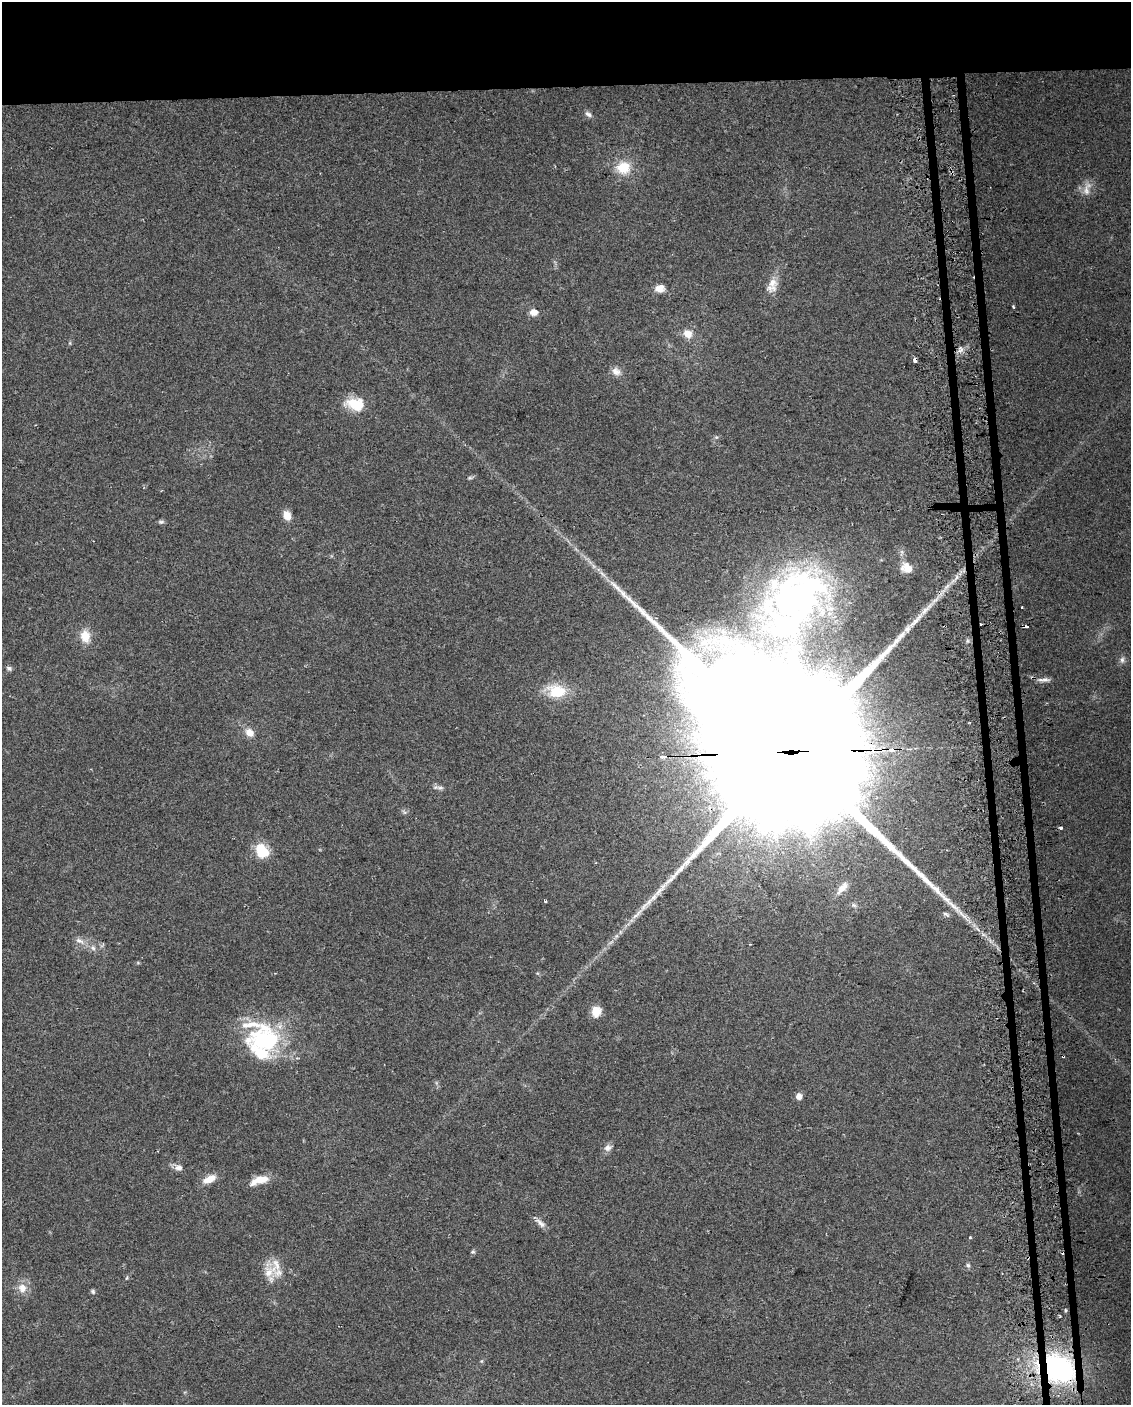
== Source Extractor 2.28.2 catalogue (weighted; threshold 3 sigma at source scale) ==
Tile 2 of 4 x 3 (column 2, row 1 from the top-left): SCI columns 1161-2289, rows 2854-4256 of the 4578 x 4261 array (HDU 1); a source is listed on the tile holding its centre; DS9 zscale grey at full resolution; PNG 1133 x 1407 px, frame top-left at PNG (2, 2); no overlay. Shown black and unused: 7% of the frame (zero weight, under 2 of 3 exposures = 2% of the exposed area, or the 3 px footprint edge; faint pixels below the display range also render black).
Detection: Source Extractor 2.28.2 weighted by HDU 2 'WHT'; one run over the whole footprint, this tile lists its part. Background 0.102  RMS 0.01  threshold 0.045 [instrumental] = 3 sigma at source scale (4.5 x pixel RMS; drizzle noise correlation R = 1.50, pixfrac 1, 0.0396/0.0396 arcsec/px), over >= 5 px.
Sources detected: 74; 2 inside a brighter object's white glare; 5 cosmic-ray / hot-pixel residue — not listed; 8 inside a brighter listed object's ellipse — not listed separately; the other 59 listed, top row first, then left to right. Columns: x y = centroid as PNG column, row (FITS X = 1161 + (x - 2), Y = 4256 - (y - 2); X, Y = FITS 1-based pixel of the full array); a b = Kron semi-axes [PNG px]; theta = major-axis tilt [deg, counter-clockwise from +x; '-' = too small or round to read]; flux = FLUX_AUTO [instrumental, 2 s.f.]
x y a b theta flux
588 114 10 6 -36 3.3
623 168 16 15 - 23
1086 191 16 9 -88 8.6
772 283 15 14 - 12
660 288 12 9 13 8.2
1013 307 3 3 - 1.1
533 312 8 7 - 8.4
688 334 12 10 -42 10
70 343 6 4 90 1.2
960 350 8 6 78 3.7
616 371 13 10 -31 6.8
355 404 21 14 -13 26
716 437 5 5 - 1.5
470 478 9 4 11 1.8
287 515 10 7 -68 11
161 522 9 5 0 2
907 568 12 9 -31 14
602 574 12 4 -48 4.5
798 599 96 66 40 400
1022 607 3 2 - 1.3
916 620 36 6 47 18
1026 626 5 3 - 7.8
85 636 16 12 -75 15
705 642 27 13 24 34
1122 660 9 6 89 3.1
9 668 8 6 -28 2.3
1044 680 18 5 1 5.4
557 692 12 9 -9 46
249 733 11 8 -40 9.1
787 752 109 36 0 150000
440 788 13 5 -1 3.5
404 812 8 5 -35 2.2
262 851 17 12 -52 27
842 888 18 8 49 8.6
545 901 3 3 - 6
854 905 7 5 -43 2.1
946 914 9 5 -24 2.5
79 941 13 7 -20 5.7
93 948 9 6 -72 3.4
138 963 6 4 -19 1
596 1011 13 11 78 11
265 1040 51 30 -9 100
1063 1056 3 2 - 1.5
799 1096 5 5 - 8.7
607 1148 10 9 - 5.1
179 1168 10 8 -5 5.2
209 1179 17 8 23 12
261 1180 18 9 9 15
541 1223 16 7 -41 5.5
473 1252 6 5 - 1.7
968 1265 6 5 - 2.1
269 1272 22 16 39 19
127 1278 5 3 - 1.1
22 1288 12 10 -67 11
93 1292 7 5 -59 1.8
1065 1310 3 3 - 3.4
1060 1317 3 3 - 1.4
481 1361 6 4 89 1.3
1057 1369 30 24 -29 210
Overlapping masked pixels (flux is a lower limit): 4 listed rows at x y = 1026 626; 787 752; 1063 1056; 1057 1369
Unlisted compact peaks at least as high as the median listed source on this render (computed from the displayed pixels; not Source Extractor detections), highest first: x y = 970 1237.